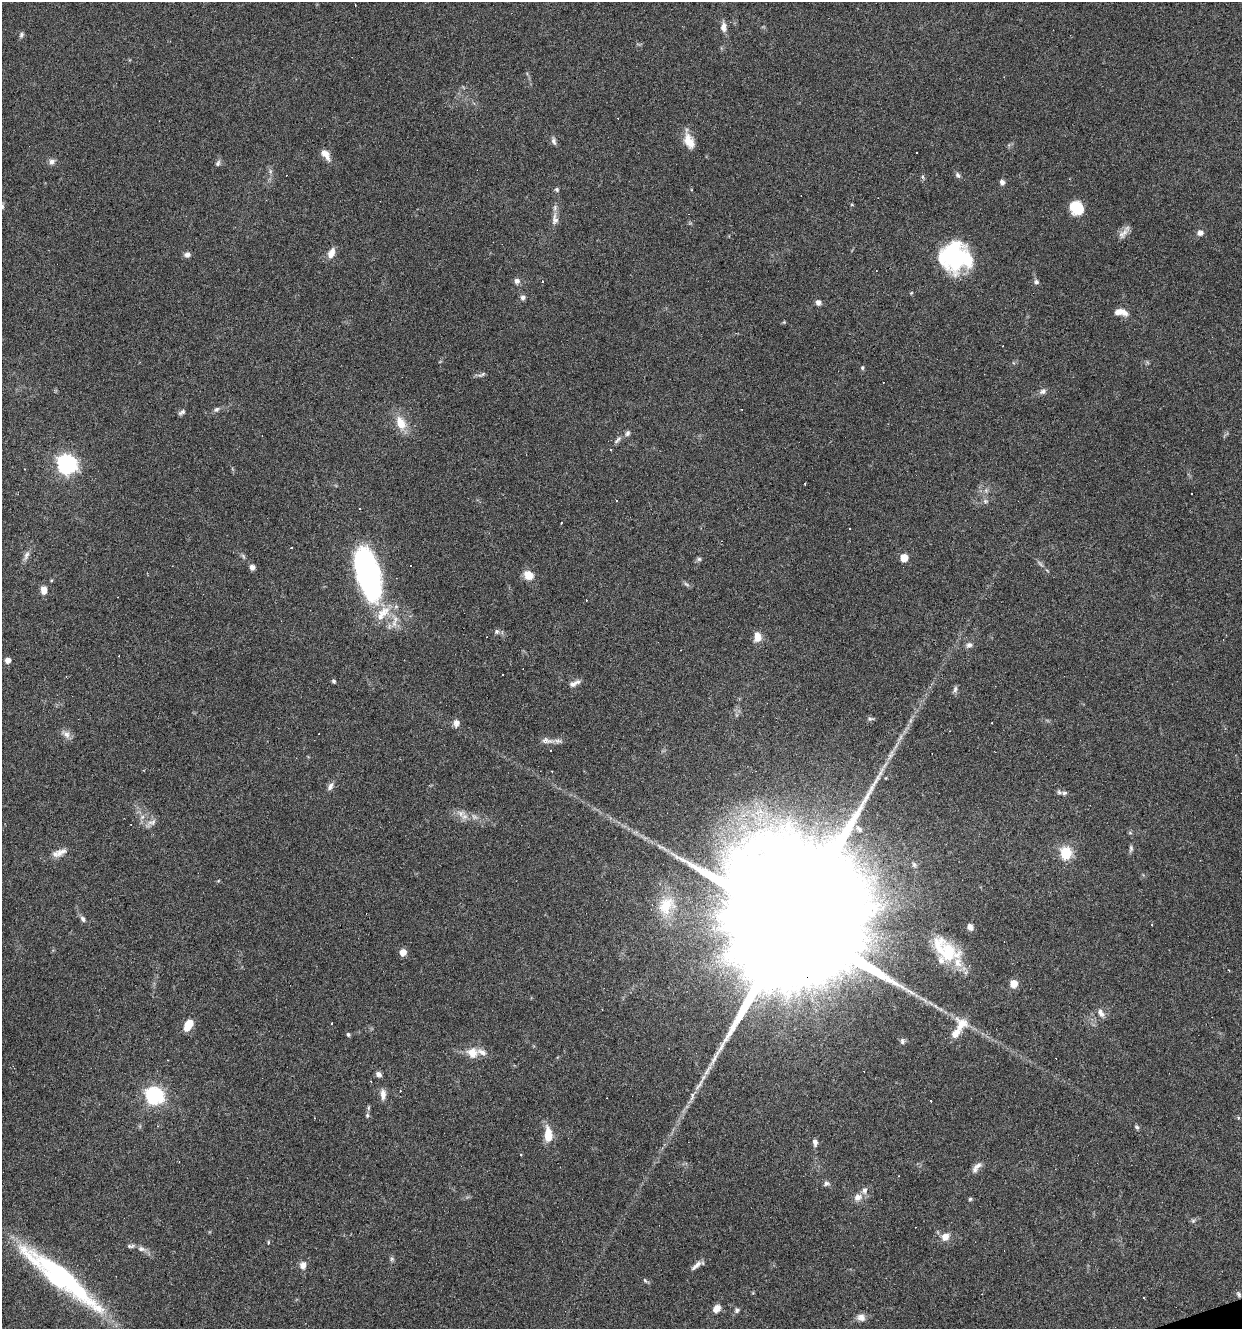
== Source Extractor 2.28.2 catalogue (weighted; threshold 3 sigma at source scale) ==
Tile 6 of 4 x 4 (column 2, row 2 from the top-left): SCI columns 1347-2586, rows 2653-3979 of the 5121 x 5305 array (HDU 1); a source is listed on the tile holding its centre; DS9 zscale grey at full resolution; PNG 1244 x 1331 px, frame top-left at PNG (2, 2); no overlay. Shown black and unused: <1% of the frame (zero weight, under 3 of 6 exposures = <1% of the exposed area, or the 3 px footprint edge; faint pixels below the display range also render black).
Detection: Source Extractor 2.28.2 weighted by HDU 2 'WHT'; one run over the whole footprint, this tile lists its part. Background 0.0684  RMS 0.0041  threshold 0.0167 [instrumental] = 3 sigma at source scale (4.09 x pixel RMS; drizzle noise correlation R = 1.36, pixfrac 0.8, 0.0396/0.0396 arcsec/px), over >= 5 px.
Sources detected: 163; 3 too faint to see at this stretch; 3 inside a brighter object's white glare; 35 cosmic-ray / hot-pixel residue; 1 long thin detection or spike segment (spike, bleed or trail) — not listed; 12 inside a brighter listed object's ellipse — not listed separately; the other 109 listed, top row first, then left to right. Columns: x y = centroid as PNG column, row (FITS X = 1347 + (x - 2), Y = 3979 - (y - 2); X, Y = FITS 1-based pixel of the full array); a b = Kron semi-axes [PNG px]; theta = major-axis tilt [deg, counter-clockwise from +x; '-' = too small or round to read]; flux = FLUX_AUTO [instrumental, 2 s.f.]
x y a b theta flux
723 27 13 8 87 2.2
21 35 8 6 68 0.87
554 141 10 6 -78 1.2
689 141 20 11 -67 5.3
916 152 3 2 - 0.33
326 154 14 7 -54 3.2
52 162 8 7 - 1.5
218 163 9 5 47 0.95
270 171 7 4 -72 0.77
958 175 8 6 -60 0.99
922 177 6 4 -89 0.64
1002 182 6 6 - 1.4
557 189 6 5 - 0.66
2 207 7 5 88 0.81
1076 207 15 12 -43 10
555 219 20 8 -90 2.8
1124 233 18 8 54 2.5
1200 233 8 7 - 1.6
331 253 11 7 69 3.4
187 254 8 6 6 1.4
955 256 41 17 86 22
517 281 7 7 - 1.5
542 281 3 3 - 1.6
1036 282 7 7 - 1
911 293 5 4 - 0.35
523 297 7 6 - 1.3
818 302 6 6 - 1.5
1121 312 16 7 -8 3.8
784 322 5 4 - 0.38
862 368 5 5 - 0.64
482 374 13 5 26 0.99
1043 391 10 8 28 1.4
216 409 8 6 33 0.99
182 412 10 5 28 0.96
401 423 20 12 -63 6.6
617 440 13 5 44 1.4
67 464 8 8 - 120
805 484 3 2 - 0.64
986 490 6 6 - 0.94
985 501 7 6 - 0.9
291 547 3 2 - 0.27
243 556 9 4 -55 0.77
904 558 5 5 - 7.3
699 559 6 5 - 0.76
252 567 6 5 - 1.7
366 571 48 21 -71 100
528 575 11 9 -32 4.8
44 590 8 7 - 3.2
395 621 22 7 76 3.6
497 631 6 6 - 0.9
757 637 11 8 89 3.7
970 645 9 6 24 1.3
8 660 5 5 - 2.3
334 681 5 4 - 0.65
573 684 12 8 24 1.7
955 689 10 5 75 1.1
871 719 10 4 -4 0.73
456 723 10 7 86 2
66 734 13 9 -38 2.2
547 741 20 8 -8 2.7
330 786 11 6 60 1.6
1064 793 10 5 -6 1.1
461 813 13 10 -33 2.9
152 822 13 8 13 2.3
859 829 10 6 -42 1.2
1130 833 6 4 -19 0.44
1131 848 9 5 89 0.9
61 852 17 9 26 3.2
1066 853 6 6 - 31
666 905 28 19 68 10
83 919 9 6 -48 1.2
793 922 72 30 -76 41000
970 927 8 7 - 1.9
403 952 6 6 - 3.7
948 953 34 22 -72 17
1014 983 7 7 - 4.5
1101 1013 13 7 -58 2
961 1024 22 16 81 7.1
188 1025 12 7 60 6.5
348 1034 5 4 - 0.71
902 1041 8 6 80 1.1
472 1053 14 13 - 5.2
379 1074 7 6 - 1.4
699 1085 27 5 54 3.4
383 1094 14 7 -89 2.3
154 1096 7 7 - 130
367 1115 7 5 90 0.72
1238 1118 5 4 - 0.48
1137 1127 7 5 -40 0.67
548 1135 17 8 -87 7
815 1142 9 6 -83 1.4
521 1154 3 3 - 0.96
977 1166 15 7 36 2.3
826 1183 8 6 -17 1.1
858 1197 12 10 27 3.3
970 1199 5 5 - 0.52
1193 1221 6 5 - 0.71
945 1237 10 8 42 3.4
268 1242 6 3 82 0.4
141 1249 14 7 -17 2.1
392 1259 6 6 - 0.73
303 1265 9 8 - 2.5
696 1265 16 5 42 2
61 1277 98 18 -38 76
645 1280 7 5 -54 0.61
1239 1294 8 5 -60 0.81
716 1309 8 6 53 3.7
737 1310 6 6 - 0.98
861 1317 11 9 -11 2.4
Overlapping masked pixels (flux is a lower limit): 2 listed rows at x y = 793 922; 61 1277
Isophote crosses this tile's border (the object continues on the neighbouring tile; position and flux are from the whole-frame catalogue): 2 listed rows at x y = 2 207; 61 1277